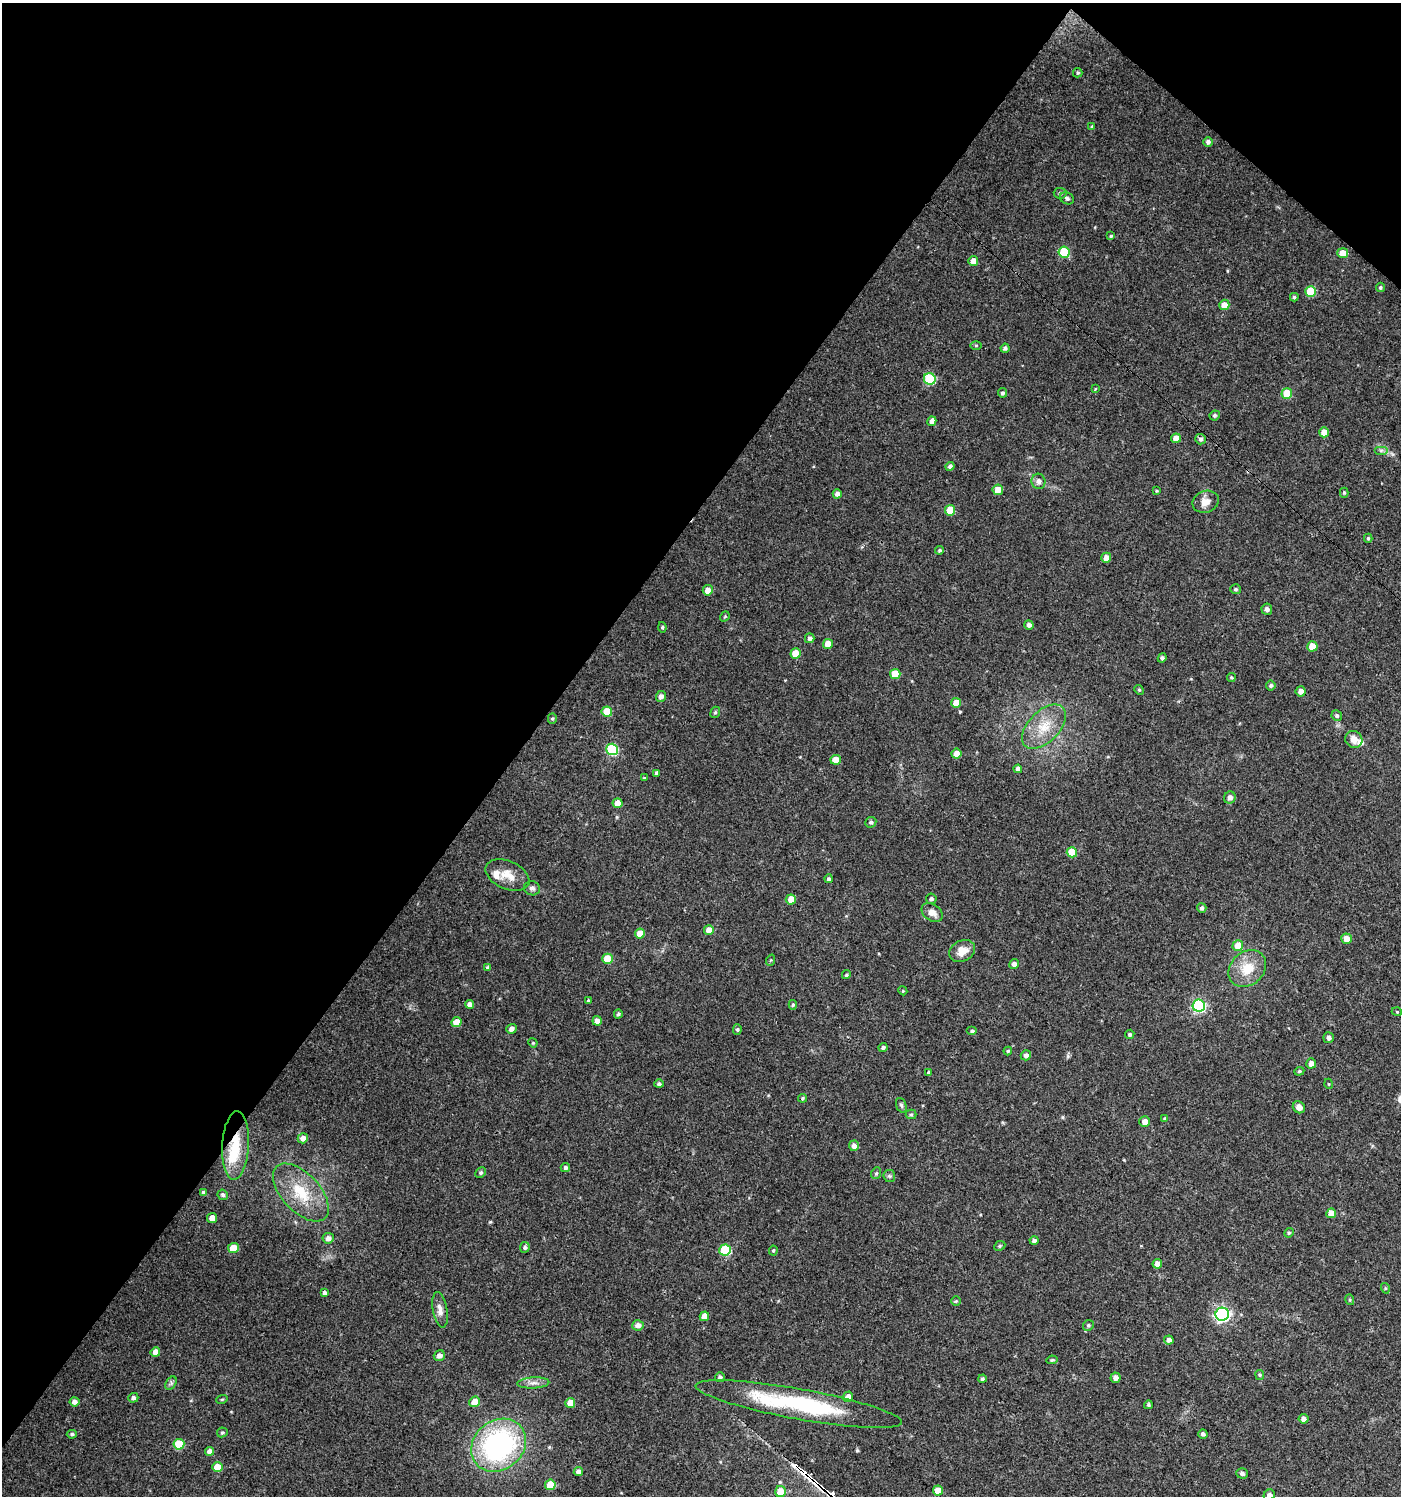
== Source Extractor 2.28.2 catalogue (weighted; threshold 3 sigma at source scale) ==
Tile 2 of 4 x 4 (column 2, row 1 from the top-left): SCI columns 1575-2973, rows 4488-5981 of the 6014 x 5981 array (HDU 1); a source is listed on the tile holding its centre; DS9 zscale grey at full resolution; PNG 1403 x 1498 px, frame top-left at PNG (2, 3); each listed source drawn as its Kron ellipse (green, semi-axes under 4 px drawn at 4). Shown black and unused: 39% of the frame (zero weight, under 3 of 4 exposures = <1% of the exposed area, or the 3 px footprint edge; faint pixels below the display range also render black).
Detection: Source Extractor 2.28.2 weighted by HDU 2 'WHT'; one run over the whole footprint, this tile lists its part. Background 0.0243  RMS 0.0041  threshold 0.0183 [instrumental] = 3 sigma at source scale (4.5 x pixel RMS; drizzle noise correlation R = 1.50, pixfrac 1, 0.0396/0.0396 arcsec/px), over >= 5 px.
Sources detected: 182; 3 inside a brighter listed object's ellipse — not listed separately; the other 179 listed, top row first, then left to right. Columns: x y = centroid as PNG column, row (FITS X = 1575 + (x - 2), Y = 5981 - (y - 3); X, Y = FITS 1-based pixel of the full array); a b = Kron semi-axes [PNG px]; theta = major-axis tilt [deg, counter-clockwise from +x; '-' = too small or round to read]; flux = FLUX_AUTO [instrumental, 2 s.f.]
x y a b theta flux
1078 73 5 5 - 0.52
1092 126 4 3 - 0.32
1208 142 4 4 - 1.2
1060 193 6 5 - 0.94
1067 198 7 5 -28 0.94
1111 236 4 4 - 0.48
1064 252 5 5 - 17
1343 253 5 5 - 4.8
973 261 5 5 - 2.6
1380 287 4 4 - 0.61
1310 292 5 5 - 13
1294 297 4 4 - 0.65
1224 305 5 5 - 3.9
976 345 5 4 - 0.41
1005 348 4 4 - 1
930 379 6 5 - 23
1095 389 4 3 - 0.29
1002 393 5 4 - 0.84
1287 394 5 5 - 11
1215 415 5 5 - 0.8
932 421 5 4 - 1.9
1324 432 5 5 - 4.3
1176 438 5 4 - 3.4
1201 439 5 5 - 1.2
1381 450 7 4 0 0.89
950 466 4 4 - 1.2
1039 481 8 7 - 1.9
998 490 5 5 - 4
1157 491 4 3 - 0.4
1344 493 5 4 - 0.53
837 494 4 4 - 1.6
1206 502 13 10 20 3.4
950 510 5 5 - 7.8
1368 538 4 4 - 0.53
940 550 4 3 - 0.63
1106 558 5 5 - 2.8
1236 589 5 5 - 0.7
708 590 5 5 - 3.4
1267 609 5 5 - 1.3
725 616 5 4 - 0.52
1029 625 5 4 - 1.4
662 627 5 4 - 0.61
810 638 5 5 - 1.2
828 644 5 5 - 4.9
1312 646 5 5 - 6
795 653 5 5 - 5.8
1162 658 5 4 - 0.88
895 674 5 5 - 8.1
1231 678 4 4 - 0.48
1271 685 5 5 - 0.75
1139 690 5 4 - 0.46
1301 691 5 5 - 2.3
661 696 5 5 - 1.9
956 703 5 5 - 5.9
607 712 5 5 - 8.6
715 712 6 4 67 0.63
1337 716 5 5 - 0.75
552 719 5 4 - 0.61
1044 727 27 15 45 11
1354 739 9 8 - 3.3
612 749 6 5 - 28
956 753 5 5 - 3.3
836 760 5 5 - 4.9
1018 769 4 4 - 1.4
657 773 4 3 - 0.96
644 778 3 3 - 0.36
1230 798 6 5 - 2
617 803 5 5 - 3.3
871 822 6 5 - 0.92
1072 852 5 5 - 9.4
507 875 23 14 -24 6.1
829 879 4 4 - 0.71
532 888 8 7 - 1.3
791 899 5 5 - 4.3
931 899 5 5 - 1
1202 908 5 4 - 0.89
932 912 11 8 -36 3
709 930 5 4 - 4.1
640 934 5 5 - 4.7
1347 939 5 5 - 3.5
1238 946 5 5 - 6.3
962 951 13 10 27 4.7
607 959 5 5 - 9.2
771 960 6 3 70 0.4
1014 964 5 4 - 1.7
487 967 4 4 - 0.75
1247 969 20 16 41 9.5
846 975 5 4 - 0.64
903 991 4 3 - 0.35
588 1001 4 3 - 0.55
470 1004 4 4 - 2.2
793 1005 5 4 - 0.59
1199 1006 6 6 - 55
1397 1012 5 3 - 0.36
618 1014 5 4 - 0.75
597 1021 5 4 - 2.4
456 1022 5 5 - 4.9
511 1029 5 4 - 1.6
737 1029 5 4 - 0.57
972 1031 5 4 - 0.75
1130 1034 5 4 - 0.65
1329 1038 5 5 - 1.2
533 1043 5 4 - 0.41
883 1048 4 4 - 0.86
1008 1051 4 4 - 0.52
1026 1055 5 5 - 1.5
1311 1063 5 5 - 2.3
1299 1071 5 4 - 0.58
928 1073 4 4 - 0.67
659 1084 5 4 - 0.88
1329 1084 5 3 - 0.32
802 1098 4 4 - 0.5
901 1105 8 5 -70 0.79
1299 1107 6 5 - 2.2
911 1114 5 4 - 0.58
1165 1119 4 4 - 0.65
1145 1122 5 5 - 2.7
303 1138 5 5 - 2.3
235 1145 34 13 87 12
854 1146 5 5 - 1.9
565 1167 5 4 - 0.84
481 1172 5 5 - 0.73
876 1173 6 4 68 0.64
889 1176 6 6 - 0.75
301 1192 35 19 -47 16
204 1193 4 4 - 1.3
223 1195 5 5 - 0.84
1331 1213 5 4 - 4.8
212 1218 5 5 - 3.5
1289 1233 5 4 - 0.6
328 1238 5 5 - 2.2
1034 1240 4 4 - 1
1000 1246 6 4 24 0.61
525 1247 5 5 - 0.88
233 1248 5 5 - 7.6
725 1250 5 5 - 21
773 1250 5 4 - 0.48
1157 1264 5 4 - 2.9
1385 1288 5 3 - 0.4
325 1293 4 4 - 1.2
1350 1300 5 3 - 0.44
956 1301 5 4 - 0.51
440 1310 18 7 -80 2.7
1222 1314 7 6 - 98
704 1316 5 4 - 3.4
638 1325 6 5 - 2.4
1088 1325 6 5 - 0.63
1169 1340 5 4 - 1.6
155 1352 5 4 - 3.3
439 1356 6 5 - 1.9
1052 1360 5 4 - 0.55
1260 1375 5 4 - 0.48
720 1377 5 5 - 1.1
1116 1378 5 5 - 2.3
982 1379 4 4 - 0.85
171 1383 7 5 57 0.94
533 1383 16 5 3 2.1
848 1397 5 5 - 2.3
133 1398 5 4 - 1.2
222 1399 5 3 - 0.43
74 1402 5 4 - 1.8
475 1402 5 5 - 6
570 1403 5 5 - 4.3
799 1404 105 15 -10 49
1148 1405 4 4 - 0.68
1304 1419 5 4 - 1.9
222 1432 5 5 - 0.67
72 1434 5 3 - 0.73
1203 1434 5 4 - 1.1
179 1444 5 5 - 13
499 1445 29 24 39 81
209 1451 5 4 - 2.3
217 1467 5 5 - 6.1
578 1471 5 4 - 1.7
1242 1473 6 5 - 1.1
550 1485 5 5 - 11
938 1490 5 5 - 5.3
780 1492 5 5 - 5.6
1269 1495 6 5 - 1.7
Overlapping masked pixels (flux is a lower limit): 1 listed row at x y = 235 1145
Isophote crosses this tile's border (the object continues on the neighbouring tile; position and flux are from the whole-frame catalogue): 1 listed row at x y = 1269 1495